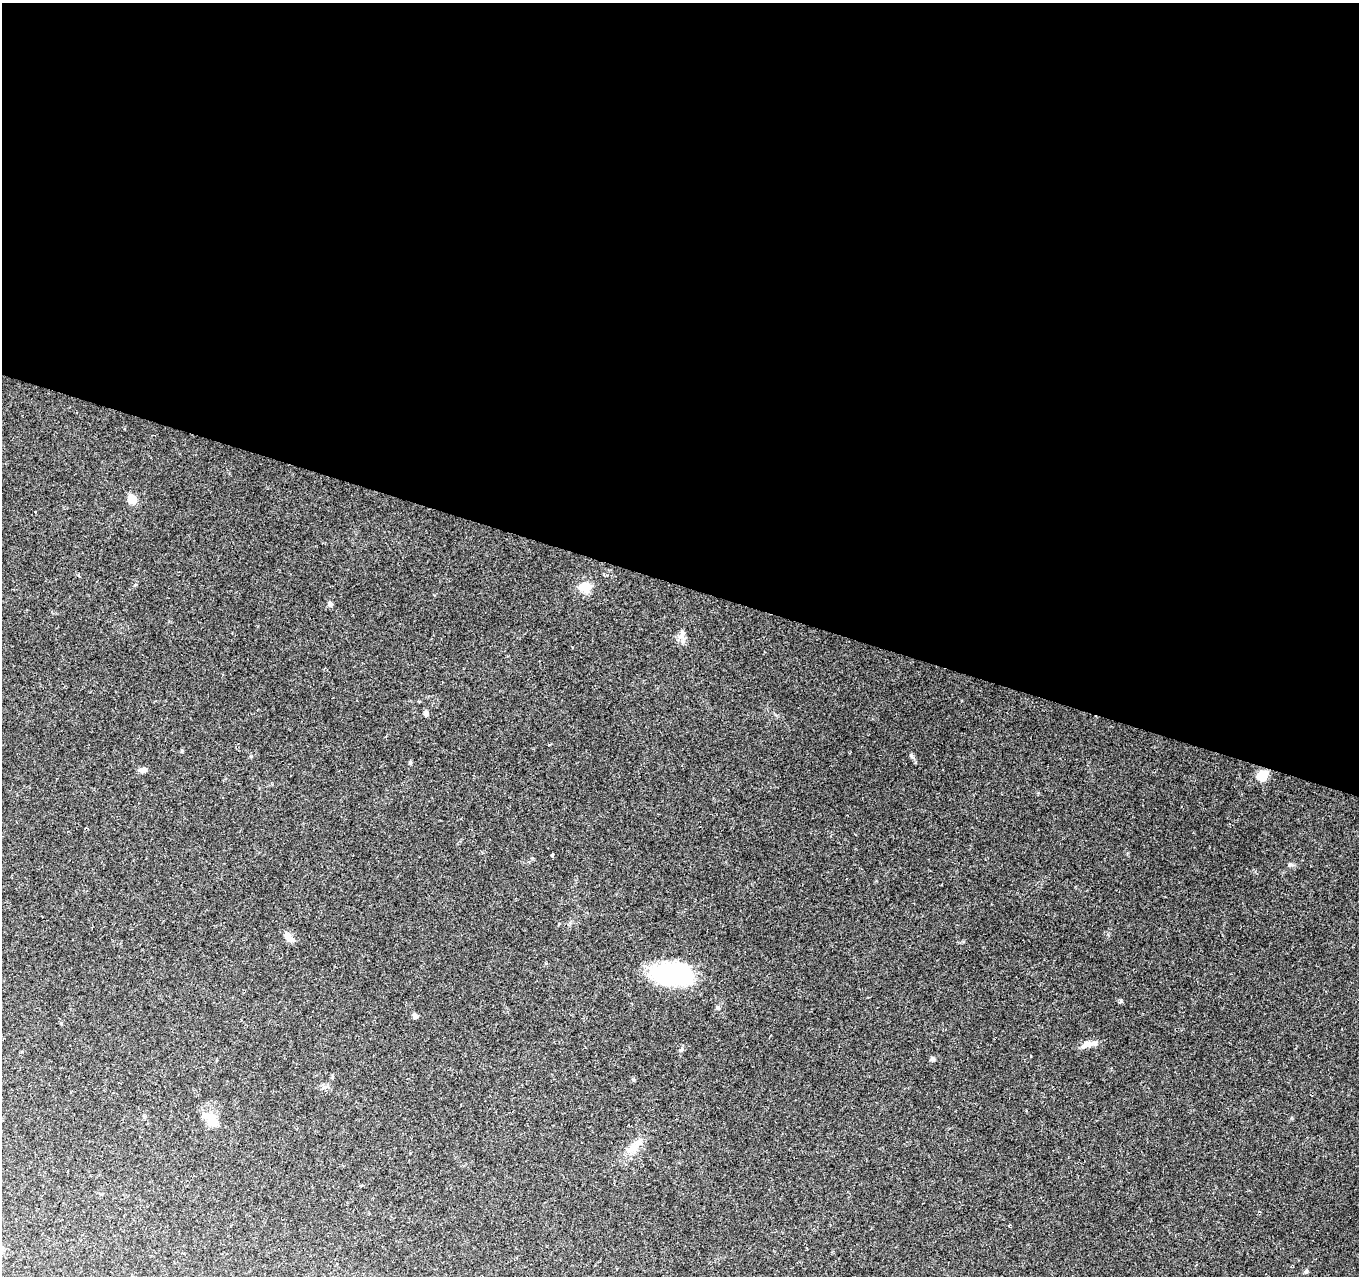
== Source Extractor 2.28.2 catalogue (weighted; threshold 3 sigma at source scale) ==
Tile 3 of 4 x 4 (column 3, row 1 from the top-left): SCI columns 2716-4072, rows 4035-5308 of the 5437 x 5586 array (HDU 1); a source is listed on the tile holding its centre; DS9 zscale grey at full resolution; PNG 1361 x 1278 px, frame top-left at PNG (2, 3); no overlay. Shown black and unused: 46% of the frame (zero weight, under 2 of 3 exposures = <1% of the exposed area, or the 3 px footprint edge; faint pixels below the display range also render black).
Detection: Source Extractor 2.28.2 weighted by HDU 2 'WHT'; one run over the whole footprint, this tile lists its part. Background 0.1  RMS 0.0067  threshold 0.0302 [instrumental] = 3 sigma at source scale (4.5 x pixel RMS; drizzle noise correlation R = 1.50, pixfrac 1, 0.0396/0.0396 arcsec/px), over >= 5 px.
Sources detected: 23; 1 inside a brighter listed object's ellipse — not listed separately; the other 22 listed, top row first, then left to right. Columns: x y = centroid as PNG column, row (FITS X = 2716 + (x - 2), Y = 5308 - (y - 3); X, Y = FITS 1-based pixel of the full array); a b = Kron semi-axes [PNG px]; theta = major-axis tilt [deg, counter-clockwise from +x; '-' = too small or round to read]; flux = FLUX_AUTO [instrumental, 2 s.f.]
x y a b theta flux
132 499 6 5 - 18
585 587 16 12 -4 9.1
330 604 6 5 - 1.4
682 634 14 7 87 3.5
426 713 7 5 88 1.9
182 751 6 4 71 0.82
911 755 6 4 -19 0.97
142 770 11 6 -6 2.6
1262 775 12 10 33 9.8
552 855 4 3 - 2.1
1291 864 9 4 0 1.3
288 936 12 8 -46 5.5
672 974 44 24 -4 64
1121 1001 5 4 - 0.84
717 1008 5 5 - 1.2
415 1016 7 6 - 1.6
1089 1044 21 6 12 5.6
932 1059 5 5 - 1.7
324 1087 7 6 - 1.8
211 1118 26 15 -87 9.8
632 1148 22 10 35 8.4
1306 1271 5 5 - 1.3
Unlisted compact peaks at least as high as the median listed source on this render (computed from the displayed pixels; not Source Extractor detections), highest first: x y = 915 762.